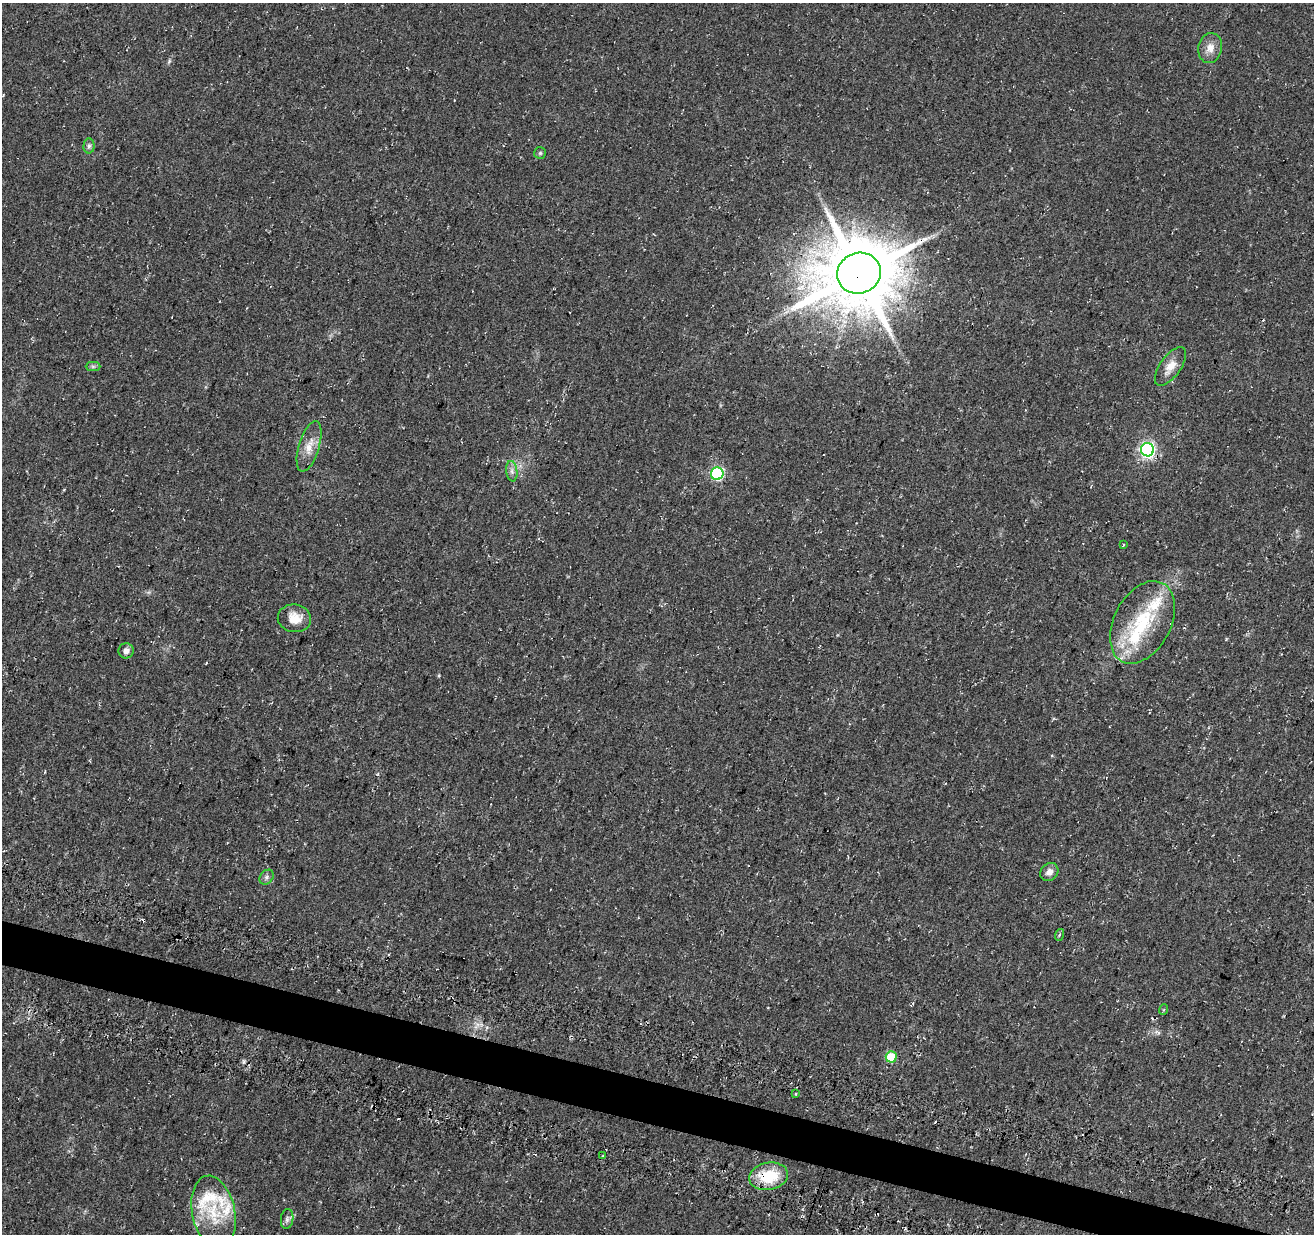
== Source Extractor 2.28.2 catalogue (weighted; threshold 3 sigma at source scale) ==
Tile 6 of 4 x 4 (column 2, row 2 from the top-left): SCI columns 1339-2650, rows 2800-4031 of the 5293 x 5537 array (HDU 1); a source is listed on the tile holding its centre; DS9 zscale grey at full resolution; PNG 1316 x 1236 px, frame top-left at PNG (2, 3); each listed source drawn as its Kron ellipse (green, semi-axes under 4 px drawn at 4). Shown black and unused: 3% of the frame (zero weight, under 3 of 4 exposures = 4% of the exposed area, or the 3 px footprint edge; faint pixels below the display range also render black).
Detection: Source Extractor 2.28.2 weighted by HDU 2 'WHT'; one run over the whole footprint, this tile lists its part. Background 0.0438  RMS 0.0068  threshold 0.0307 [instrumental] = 3 sigma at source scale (4.5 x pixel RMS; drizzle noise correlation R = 1.50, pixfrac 1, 0.0396/0.0396 arcsec/px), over >= 5 px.
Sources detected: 33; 3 cosmic-ray / hot-pixel residue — neither listed nor drawn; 6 inside a brighter listed object's ellipse — not listed separately; the other 24 listed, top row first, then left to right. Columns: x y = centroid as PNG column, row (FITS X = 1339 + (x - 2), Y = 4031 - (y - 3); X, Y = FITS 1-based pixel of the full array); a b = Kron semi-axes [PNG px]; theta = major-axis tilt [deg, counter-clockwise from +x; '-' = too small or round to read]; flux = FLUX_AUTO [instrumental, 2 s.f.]
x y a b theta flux
1210 48 15 11 78 6.7
89 146 7 5 88 1.7
540 153 6 5 - 1
859 273 22 20 20 6200
93 366 7 4 0 1.3
1170 366 22 10 54 8.4
309 446 26 10 73 9.5
1147 450 6 6 - 170
512 471 10 5 -83 2.8
717 474 6 6 - 88
1123 545 4 2 - 0.52
294 618 17 14 -8 10
1142 622 44 28 62 48
126 651 7 7 - 3.4
1049 872 10 8 44 3.9
267 877 8 6 50 1.8
1059 935 6 3 71 0.89
1163 1010 5 3 - 0.7
891 1057 5 5 - 25
796 1093 3 2 - 1.3
602 1156 4 2 - 0.73
768 1176 20 13 10 26
213 1212 37 21 -78 31
287 1219 10 6 81 2.3
Overlapping masked pixels (flux is a lower limit): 4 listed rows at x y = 859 273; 717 474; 1142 622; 768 1176